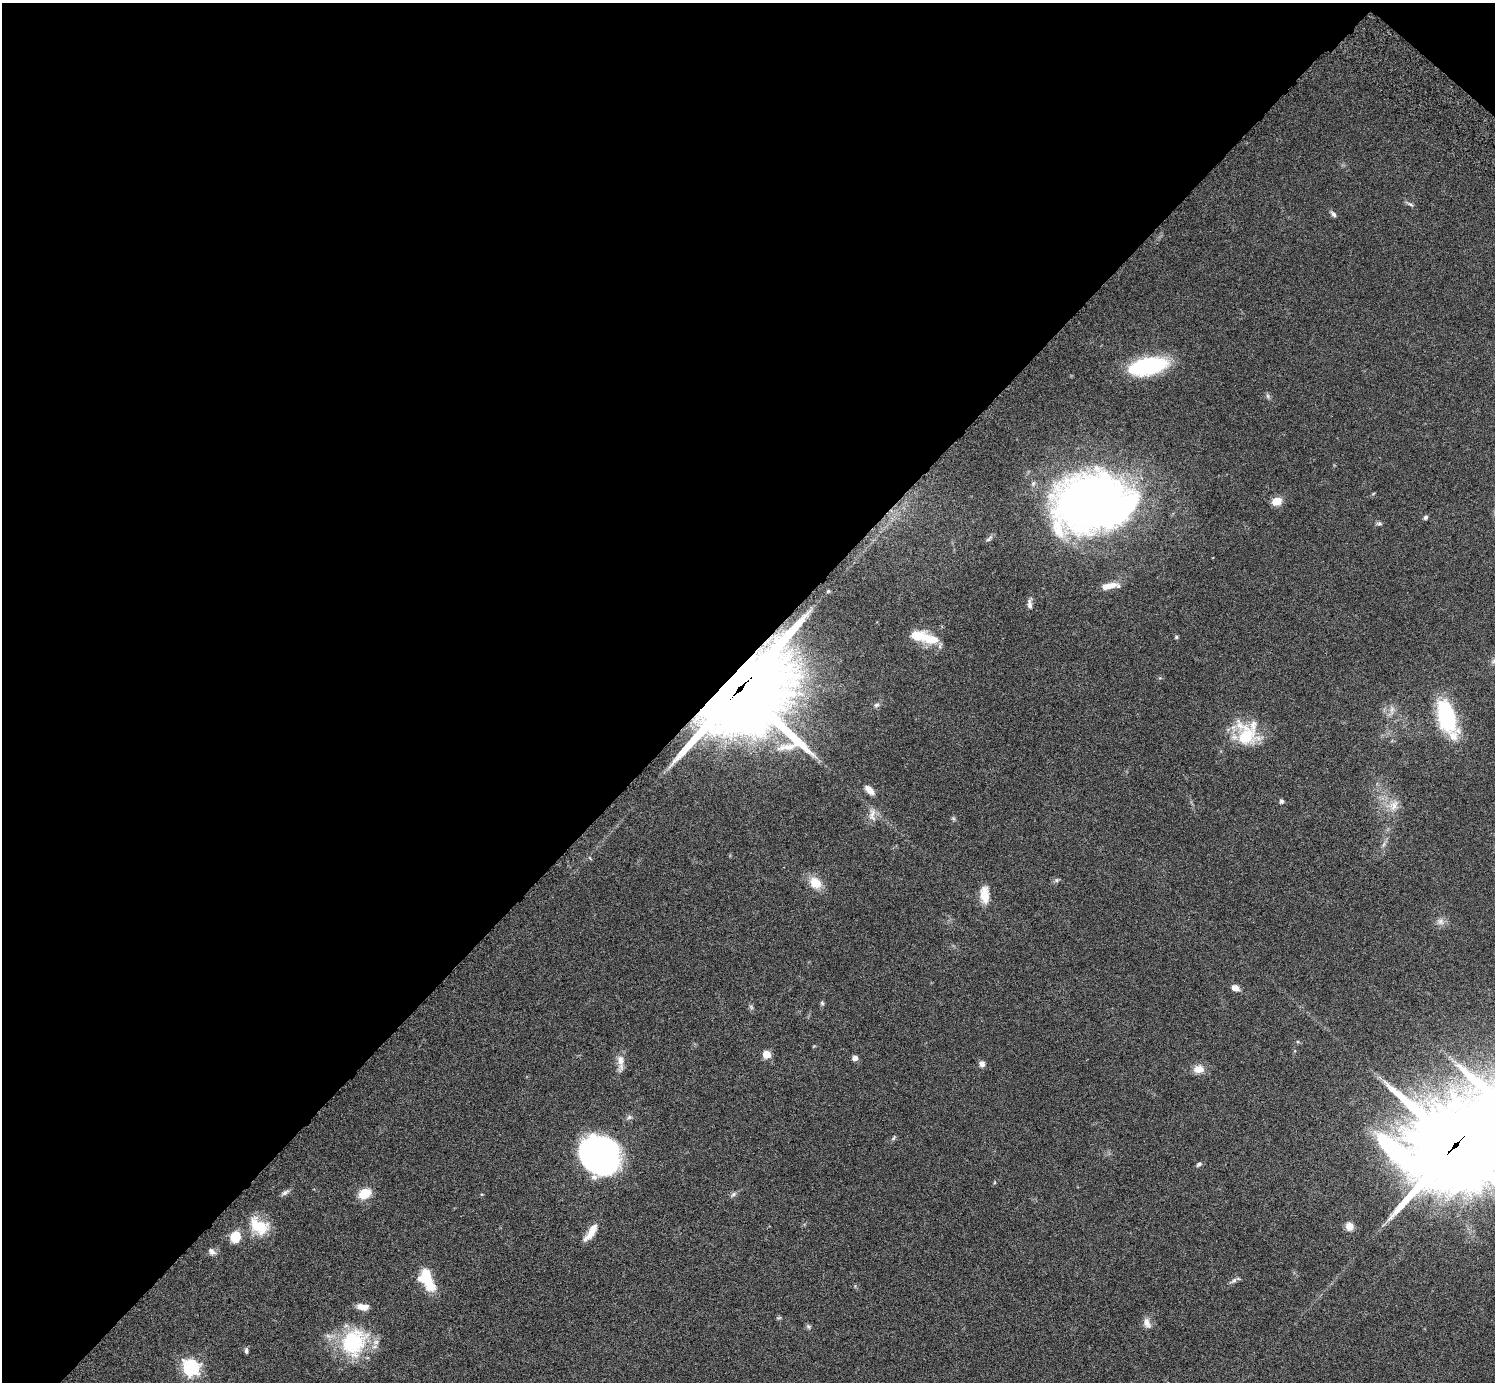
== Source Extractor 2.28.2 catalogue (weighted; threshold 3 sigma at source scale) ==
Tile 2 of 4 x 4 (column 2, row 1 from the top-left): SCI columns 1539-3031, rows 4484-5863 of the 6059 x 6069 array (HDU 1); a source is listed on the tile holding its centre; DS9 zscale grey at full resolution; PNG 1497 x 1384 px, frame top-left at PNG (2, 3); no overlay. Shown black and unused: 48% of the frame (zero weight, under 3 of 6 exposures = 3% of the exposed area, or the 3 px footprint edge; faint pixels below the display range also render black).
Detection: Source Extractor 2.28.2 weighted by HDU 2 'WHT'; one run over the whole footprint, this tile lists its part. Background 0.0834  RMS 0.0047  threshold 0.0191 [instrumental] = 3 sigma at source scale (4.09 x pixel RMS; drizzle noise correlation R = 1.36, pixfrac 0.8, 0.05/0.05 arcsec/px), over >= 5 px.
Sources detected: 62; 1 too faint to see at this stretch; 1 inside a brighter object's white glare — not listed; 4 inside a brighter listed object's ellipse — not listed separately; the other 56 listed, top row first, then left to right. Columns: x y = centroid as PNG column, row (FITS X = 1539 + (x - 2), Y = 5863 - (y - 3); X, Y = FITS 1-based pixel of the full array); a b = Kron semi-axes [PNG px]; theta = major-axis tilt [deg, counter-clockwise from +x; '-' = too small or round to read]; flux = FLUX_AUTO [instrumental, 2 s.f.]
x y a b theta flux
1410 204 9 4 -29 0.87
1333 214 9 5 -52 1.1
1147 366 37 16 11 42
1268 396 7 4 -72 0.76
1276 501 8 6 16 6.9
1093 503 69 50 7 310
1425 517 6 5 - 0.83
1379 523 7 4 0 0.75
1109 586 20 7 12 5
828 591 5 4 - 0.42
1030 604 13 6 -83 1.7
1176 637 5 4 - 0.54
929 638 29 11 -21 9.5
1494 661 9 5 54 1.2
740 690 36 27 44 4900
876 705 8 5 16 1
1392 709 9 5 59 1.6
1446 717 33 17 -72 37
1253 725 47 15 -84 7.8
1244 738 29 14 -21 12
869 790 14 7 -44 3.3
1281 801 5 4 - 1.1
1394 806 16 10 56 4.2
872 815 19 9 89 3.2
1384 844 7 4 70 0.9
1056 880 6 5 - 0.83
815 883 12 10 -41 7.9
985 895 22 11 -86 6
1441 921 10 8 -46 2.1
1235 988 8 6 -20 2.8
822 1003 6 5 - 0.63
767 1054 5 5 - 10
855 1058 5 4 - 2.5
621 1062 25 8 -86 3.7
982 1064 7 6 - 1.9
1199 1069 14 10 10 3.8
893 1138 7 4 47 0.67
1456 1145 40 32 22 6100
600 1155 29 26 -41 150
1199 1164 8 5 40 1
285 1192 12 5 34 1.3
365 1193 14 10 24 7.6
733 1194 9 5 38 1.1
259 1226 29 18 -34 12
1349 1226 9 8 - 3.5
591 1232 24 7 56 5
235 1236 11 9 67 9.3
212 1252 11 8 -38 1.8
427 1278 25 12 -67 16
1234 1280 9 5 40 1.2
779 1318 7 4 0 0.55
1147 1323 14 8 -68 2.5
808 1326 8 4 -58 0.78
354 1342 38 31 56 32
246 1351 7 4 -81 1
191 1367 7 7 - 120
Overlapping masked pixels (flux is a lower limit): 2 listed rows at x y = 740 690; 1456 1145
Isophote crosses this tile's border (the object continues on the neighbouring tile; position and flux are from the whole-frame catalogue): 2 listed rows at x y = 1494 661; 1456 1145